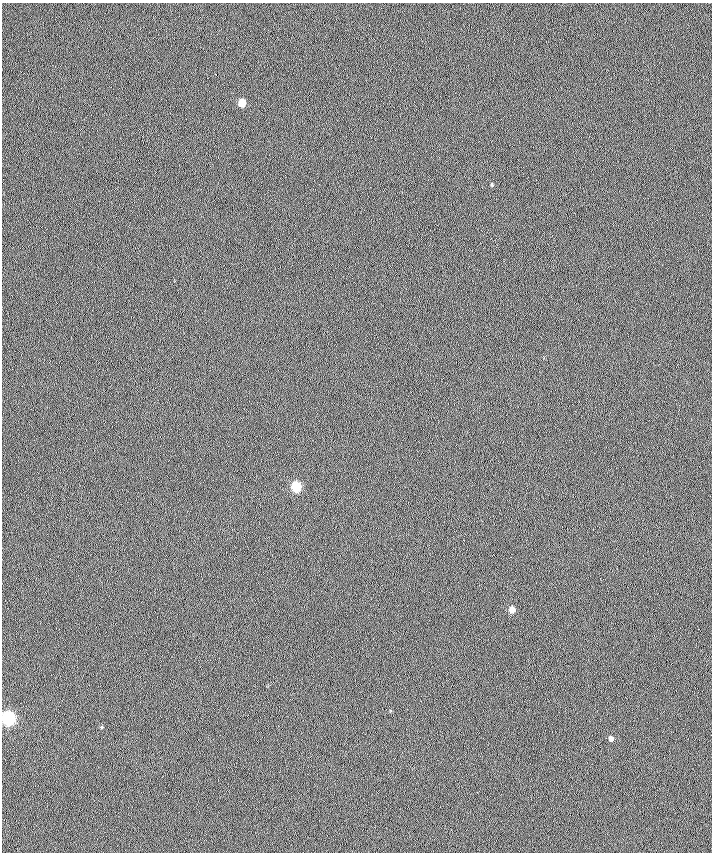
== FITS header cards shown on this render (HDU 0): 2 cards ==
NAXIS1  =                  710 /
NAXIS2  =                  850 /

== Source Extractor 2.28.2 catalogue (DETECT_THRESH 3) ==
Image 710 x 850 px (HDU 0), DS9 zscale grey, 1 PNG px = 1 image px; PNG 714 x 854 px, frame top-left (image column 1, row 850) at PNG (2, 3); no overlay
Background 0.841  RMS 6.7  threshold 20.2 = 3 sigma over >= 5 px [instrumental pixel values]
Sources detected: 8; all 8 listed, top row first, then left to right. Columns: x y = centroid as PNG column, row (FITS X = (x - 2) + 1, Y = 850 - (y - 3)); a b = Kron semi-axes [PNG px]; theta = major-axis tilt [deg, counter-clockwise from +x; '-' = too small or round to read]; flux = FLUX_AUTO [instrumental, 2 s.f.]
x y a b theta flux
216 74 3 2 - 870
242 103 5 5 - 7700
492 185 4 3 - 420
296 487 6 6 - 25000
512 610 5 5 - 3800
699 629 3 2 - 930
8 718 7 6 - 79000
611 739 4 4 - 1600
At the frame edge (FLAGS 8, measured only in part): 1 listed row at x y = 8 718